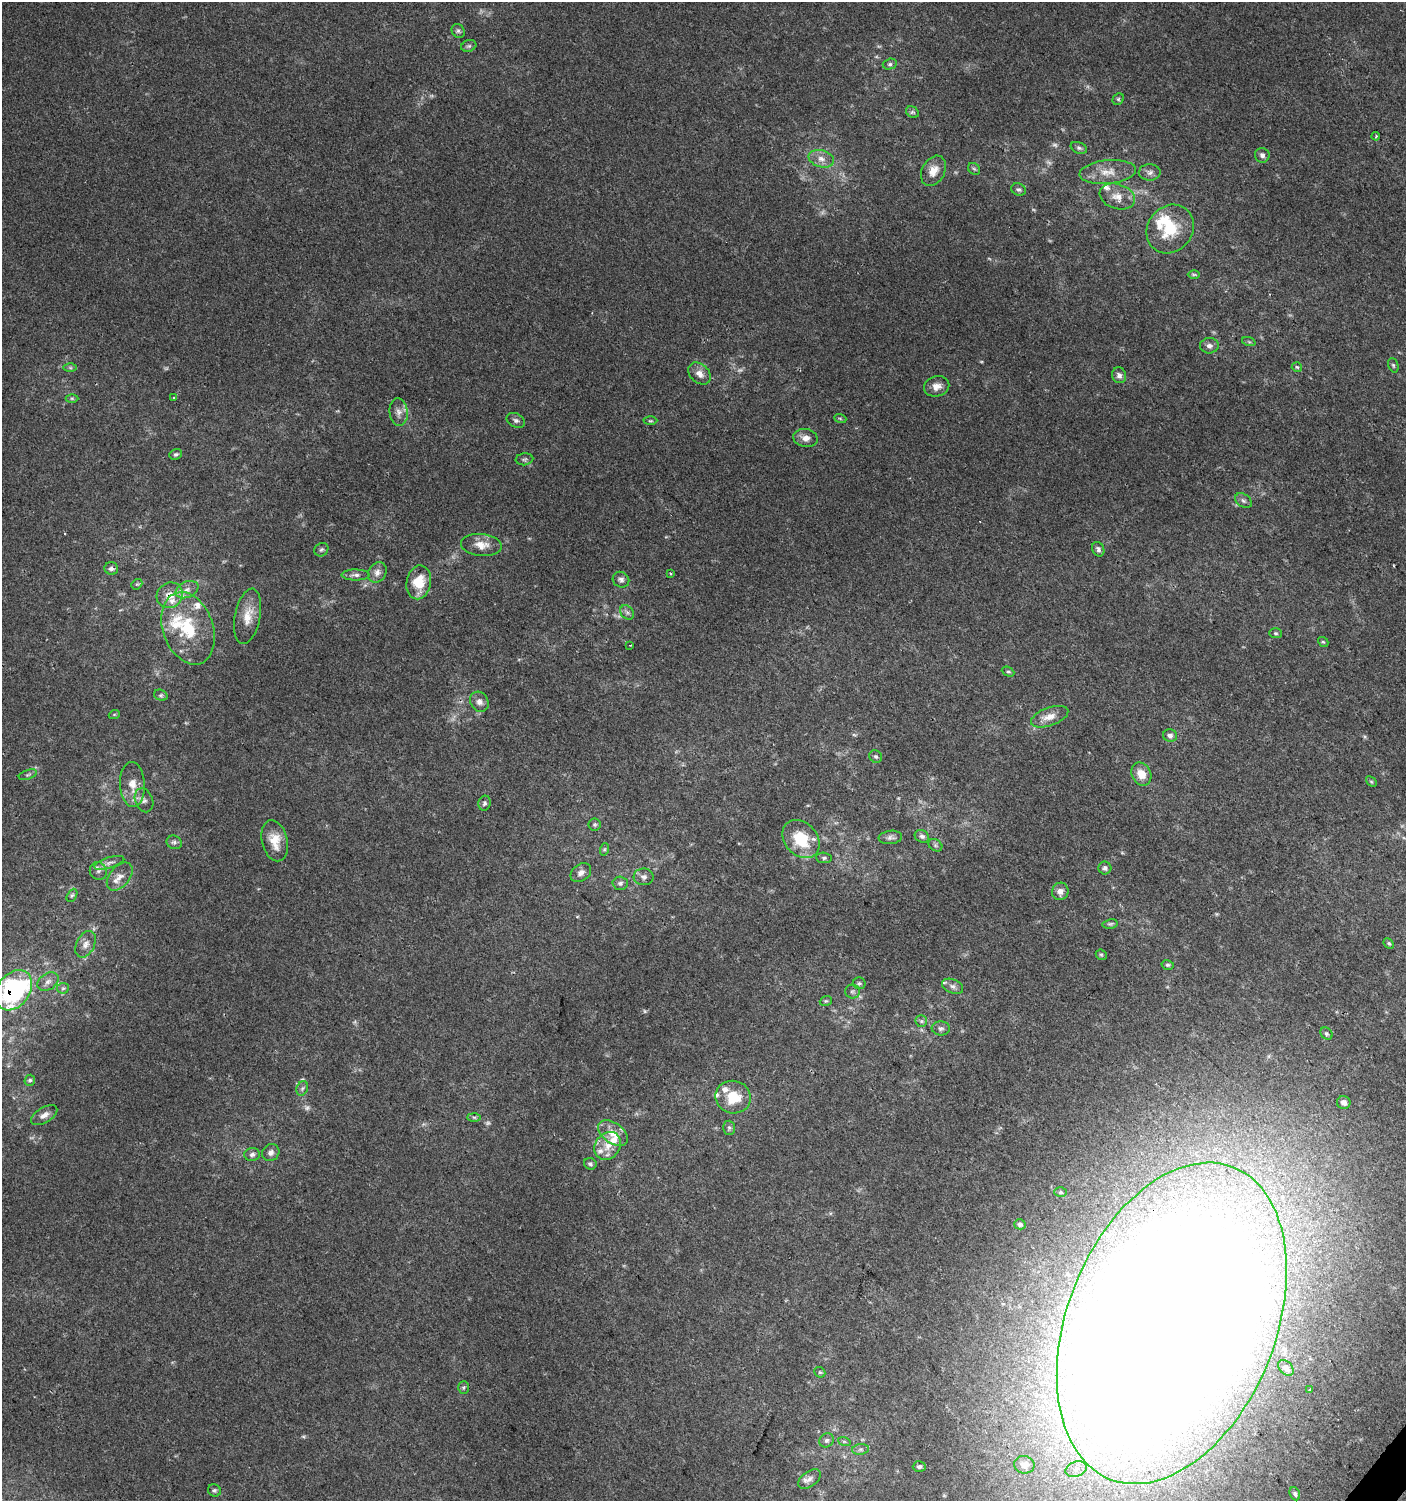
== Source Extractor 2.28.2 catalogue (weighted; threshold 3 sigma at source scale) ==
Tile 6 of 4 x 4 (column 2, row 2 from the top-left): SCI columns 1646-3049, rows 3005-4503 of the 6028 x 6010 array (HDU 1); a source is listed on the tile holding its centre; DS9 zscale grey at full resolution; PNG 1408 x 1503 px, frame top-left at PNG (2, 2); each listed source drawn as its Kron ellipse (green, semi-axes under 4 px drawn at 4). Shown black and unused: <1% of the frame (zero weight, under 2 of 3 exposures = <1% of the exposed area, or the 3 px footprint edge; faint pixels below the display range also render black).
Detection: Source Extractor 2.28.2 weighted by HDU 2 'WHT'; one run over the whole footprint, this tile lists its part. Background 0.0255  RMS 0.0047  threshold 0.0212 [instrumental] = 3 sigma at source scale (4.5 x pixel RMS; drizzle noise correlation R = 1.50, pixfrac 1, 0.0396/0.0396 arcsec/px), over >= 5 px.
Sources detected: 153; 11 too faint to see at this stretch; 1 inside a brighter object's white glare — neither listed nor drawn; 14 inside a brighter listed object's ellipse — not listed separately; the other 127 listed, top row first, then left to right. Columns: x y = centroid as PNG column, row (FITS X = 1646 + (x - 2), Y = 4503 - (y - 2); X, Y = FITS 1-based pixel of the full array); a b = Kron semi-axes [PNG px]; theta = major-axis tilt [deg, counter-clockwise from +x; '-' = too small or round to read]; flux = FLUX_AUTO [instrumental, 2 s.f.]
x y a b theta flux
458 31 7 6 - 1.1
469 46 8 5 19 1.1
890 64 7 5 15 0.94
1118 99 6 5 - 0.78
912 112 7 5 -34 0.88
1376 136 4 3 - 0.47
1079 148 8 5 -23 1.1
1262 155 7 7 - 1.5
821 159 13 8 -16 3.7
974 169 6 5 - 0.82
933 171 16 11 60 5.3
1108 172 28 12 5 7.8
1150 172 11 8 1 2.1
1018 190 7 6 - 1.1
1117 196 18 12 -18 6
1170 229 26 22 52 19
1194 274 6 4 0 0.64
1249 342 7 4 -19 0.66
1209 346 9 7 4 2
1393 365 7 5 -71 0.78
1297 367 5 5 - 0.69
70 368 6 4 -1 0.76
699 374 13 9 -42 3.7
1119 375 8 7 - 1.8
937 386 13 10 13 3.8
72 398 6 4 -1 0.72
174 398 4 3 - 1.2
399 412 13 9 -84 3.2
840 418 6 4 -20 0.58
516 420 10 6 -25 1.5
650 421 7 3 1 0.63
806 438 12 9 -11 3.2
176 454 6 5 - 0.9
524 459 9 6 6 1
1243 501 9 6 -38 1.4
481 545 20 11 -5 5.9
1098 549 7 5 -66 1.4
321 550 7 6 - 1.1
111 568 7 6 - 1.5
377 572 11 8 57 2.8
671 574 3 2 - 0.54
355 575 14 5 0 1.9
621 580 8 7 - 1.8
419 582 17 12 80 13
137 584 6 4 41 0.67
187 590 12 8 24 3
170 595 13 12 - 6.5
627 612 8 6 -52 1.4
248 616 28 12 79 7.7
188 628 37 25 -70 25
1276 633 6 5 - 0.7
1323 642 6 4 -40 0.6
630 645 3 2 - 0.32
1008 672 6 4 -25 0.78
161 695 7 5 -19 0.9
479 702 10 8 -57 2.6
114 715 5 3 - 0.48
1050 717 19 9 20 5.1
1170 736 7 6 - 1.7
876 757 7 6 - 0.99
1141 774 12 9 -64 6.6
28 775 9 4 19 0.91
1371 782 6 4 -44 0.58
132 784 22 12 -87 6.9
144 800 12 9 -67 2.3
484 803 7 6 - 1.3
595 824 6 6 - 0.81
922 836 7 6 - 1.3
890 837 12 6 6 1.7
801 839 21 16 -47 19
275 841 21 13 -76 7.7
174 842 8 6 -23 1.4
935 845 7 5 -36 0.92
605 849 6 4 71 0.74
824 858 7 5 -7 0.93
109 863 15 5 17 2.3
1105 868 6 6 - 1.4
98 871 9 8 - 1.9
581 873 11 8 37 2.4
120 876 16 10 51 4
644 877 10 8 -1 2.1
620 883 8 6 -2 1.4
1060 891 9 8 - 3.1
72 895 7 4 61 0.8
1110 924 7 4 9 0.83
1389 943 6 4 -48 0.78
86 944 14 9 64 3.2
1101 955 6 5 - 0.65
1168 965 6 4 -13 0.86
48 982 12 8 33 2.6
859 983 6 5 - 0.88
952 986 11 7 -22 1.9
63 988 6 5 - 0.94
14 990 22 16 53 81
852 991 7 7 - 1.1
826 1001 6 4 19 0.68
921 1021 6 5 - 0.91
941 1028 9 7 -3 1.6
1326 1034 7 5 -45 0.96
30 1080 5 5 - 0.87
302 1088 7 5 68 1.2
733 1097 18 16 -12 12
1344 1103 7 6 - 2.2
44 1115 15 7 31 3
474 1117 7 4 -1 0.83
729 1128 7 6 - 1
613 1133 17 10 -35 6.7
608 1146 15 12 54 6.4
271 1153 9 8 - 1.9
252 1154 8 6 3 1.5
590 1164 6 5 - 1.1
1060 1192 6 4 1 0.69
1020 1224 6 5 - 1.3
1172 1323 168 104 68 2900
1286 1368 9 6 -45 1.8
820 1372 6 5 - 0.62
464 1387 6 5 - 0.78
1310 1390 3 3 - 2.7
826 1440 7 6 - 1.3
844 1441 6 4 -19 0.7
861 1449 8 5 6 1.3
1024 1465 10 8 -11 4.1
919 1467 6 5 - 1.2
1076 1469 11 7 20 2.9
810 1479 13 7 37 2.5
214 1490 7 6 - 1
1295 1494 7 5 -65 1.2
Overlapping masked pixels (flux is a lower limit): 3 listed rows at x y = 170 595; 14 990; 1172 1323
Isophote crosses this tile's border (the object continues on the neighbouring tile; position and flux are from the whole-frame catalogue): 2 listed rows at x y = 14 990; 1172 1323